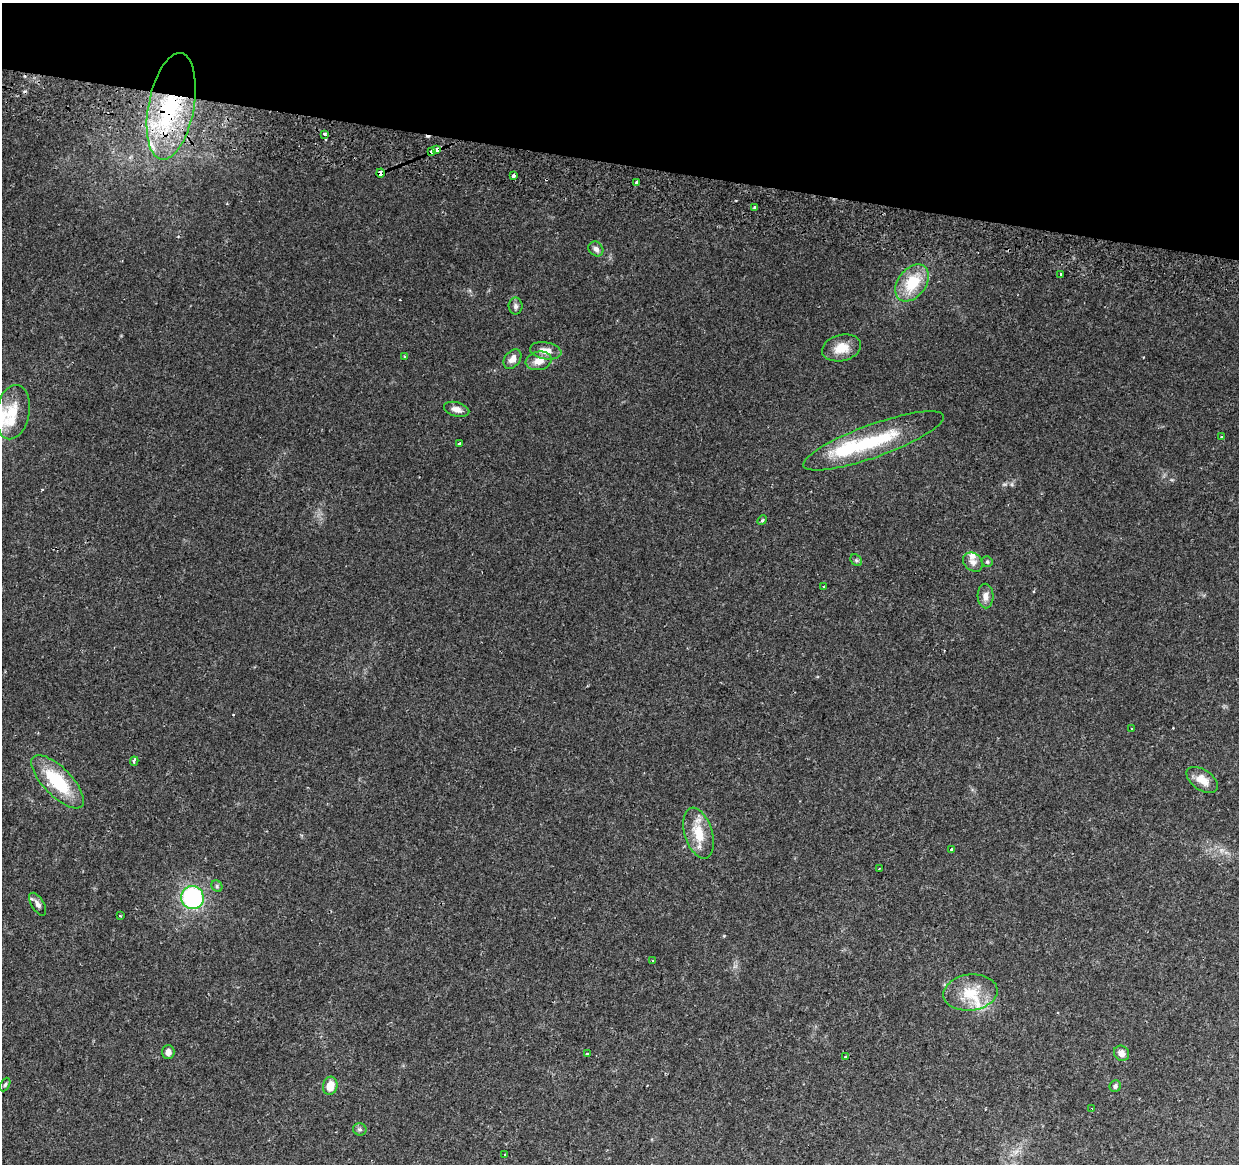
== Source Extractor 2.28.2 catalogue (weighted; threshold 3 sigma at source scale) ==
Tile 2 of 4 x 4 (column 2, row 1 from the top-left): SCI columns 1256-2492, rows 3817-4978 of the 4977 x 5249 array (HDU 1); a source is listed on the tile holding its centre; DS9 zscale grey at full resolution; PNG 1241 x 1166 px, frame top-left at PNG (2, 3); each listed source drawn as its Kron ellipse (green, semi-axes under 4 px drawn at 4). Shown black and unused: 14% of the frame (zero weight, under 2 of 3 exposures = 3% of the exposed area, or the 3 px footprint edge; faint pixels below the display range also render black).
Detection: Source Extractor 2.28.2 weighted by HDU 2 'WHT'; one run over the whole footprint, this tile lists its part. Background 0.0373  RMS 0.0039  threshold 0.0177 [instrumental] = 3 sigma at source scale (4.5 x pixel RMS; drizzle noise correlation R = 1.50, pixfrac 1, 0.0396/0.0396 arcsec/px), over >= 5 px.
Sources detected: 61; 5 cosmic-ray / hot-pixel residue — neither listed nor drawn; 5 inside a brighter listed object's ellipse — not listed separately; the other 51 listed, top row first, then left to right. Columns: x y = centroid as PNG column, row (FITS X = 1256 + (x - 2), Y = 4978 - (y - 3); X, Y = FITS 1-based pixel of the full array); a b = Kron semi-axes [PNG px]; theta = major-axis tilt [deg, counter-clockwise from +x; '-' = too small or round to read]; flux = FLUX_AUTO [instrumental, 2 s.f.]
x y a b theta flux
171 106 54 23 79 47
325 135 3 3 - 1.3
437 150 4 3 - 17
432 152 4 3 - 26
381 173 4 4 - 7.3
513 176 4 3 - 1.4
636 183 3 3 - 2.7
755 207 4 3 - 0.42
596 249 8 6 -46 1.5
1061 274 3 3 - 0.58
912 283 21 14 52 13
516 306 8 7 - 1
841 348 20 13 14 6
546 351 16 8 -9 3.9
405 357 4 3 - 0.48
512 359 11 7 53 2.6
539 361 13 9 12 3.8
457 409 13 7 -16 2.4
13 412 27 16 79 9.6
1222 437 4 3 - 0.37
873 441 74 16 20 27
459 443 3 3 - 1.2
762 520 5 4 - 0.45
856 560 6 5 - 0.71
973 562 11 8 -40 2.3
987 562 5 5 - 0.64
824 587 3 3 - 0.35
986 596 12 8 -89 2.5
1132 728 3 2 - 0.34
134 761 5 3 - 0.96
1202 780 18 10 -35 4.6
58 782 34 14 -46 19
699 833 26 14 -73 9.2
952 849 3 3 - 1
879 869 2 2 - 0.24
217 886 6 5 - 0.68
192 898 11 11 - 52
38 904 13 6 -59 1.5
120 916 3 2 - 0.51
653 961 3 2 - 0.36
970 993 27 18 7 11
168 1052 7 6 - 2
1121 1053 8 7 - 2.2
587 1054 3 3 - 1.6
845 1057 3 3 - 0.92
5 1084 7 4 63 0.63
330 1086 9 7 80 5.3
1115 1086 6 5 - 1.1
1092 1109 3 2 - 0.4
360 1129 7 6 - 0.82
505 1154 4 3 - 0.31
Overlapping masked pixels (flux is a lower limit): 4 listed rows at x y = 171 106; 437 150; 432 152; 381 173